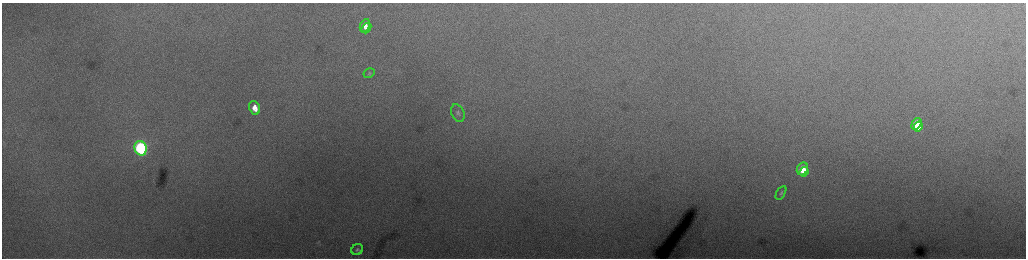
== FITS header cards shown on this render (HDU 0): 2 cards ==
NAXIS1  =                 2048 /fastest changing axis
NAXIS2  =                  512 /next to fastest changing axis

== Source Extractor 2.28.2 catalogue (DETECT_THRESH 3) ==
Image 2048 x 512 px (HDU 0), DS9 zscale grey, zoomed out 1/2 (1 PNG px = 2 x 2 image px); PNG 1028 x 260 px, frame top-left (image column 1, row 511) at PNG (2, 3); each listed source drawn as its Kron ellipse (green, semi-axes under 4 px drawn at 4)
Background 235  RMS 4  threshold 12.1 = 3 sigma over >= 5 px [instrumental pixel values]
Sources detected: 12; all 12 listed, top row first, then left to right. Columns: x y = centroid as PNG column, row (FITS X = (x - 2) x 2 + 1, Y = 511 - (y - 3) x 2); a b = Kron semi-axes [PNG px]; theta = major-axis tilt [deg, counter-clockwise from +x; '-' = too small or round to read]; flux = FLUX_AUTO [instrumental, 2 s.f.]
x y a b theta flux
365 25 6 4 63 5100
366 28 6 3 51 2500
369 73 6 4 32 1100
255 108 7 5 -69 8700
458 113 9 6 -64 2400
916 124 6 4 55 31000
918 127 5 3 - 16000
141 148 7 6 - 160000
802 169 7 5 63 19000
804 172 5 4 - 7500
781 193 8 4 60 1600
357 250 6 5 - 1700